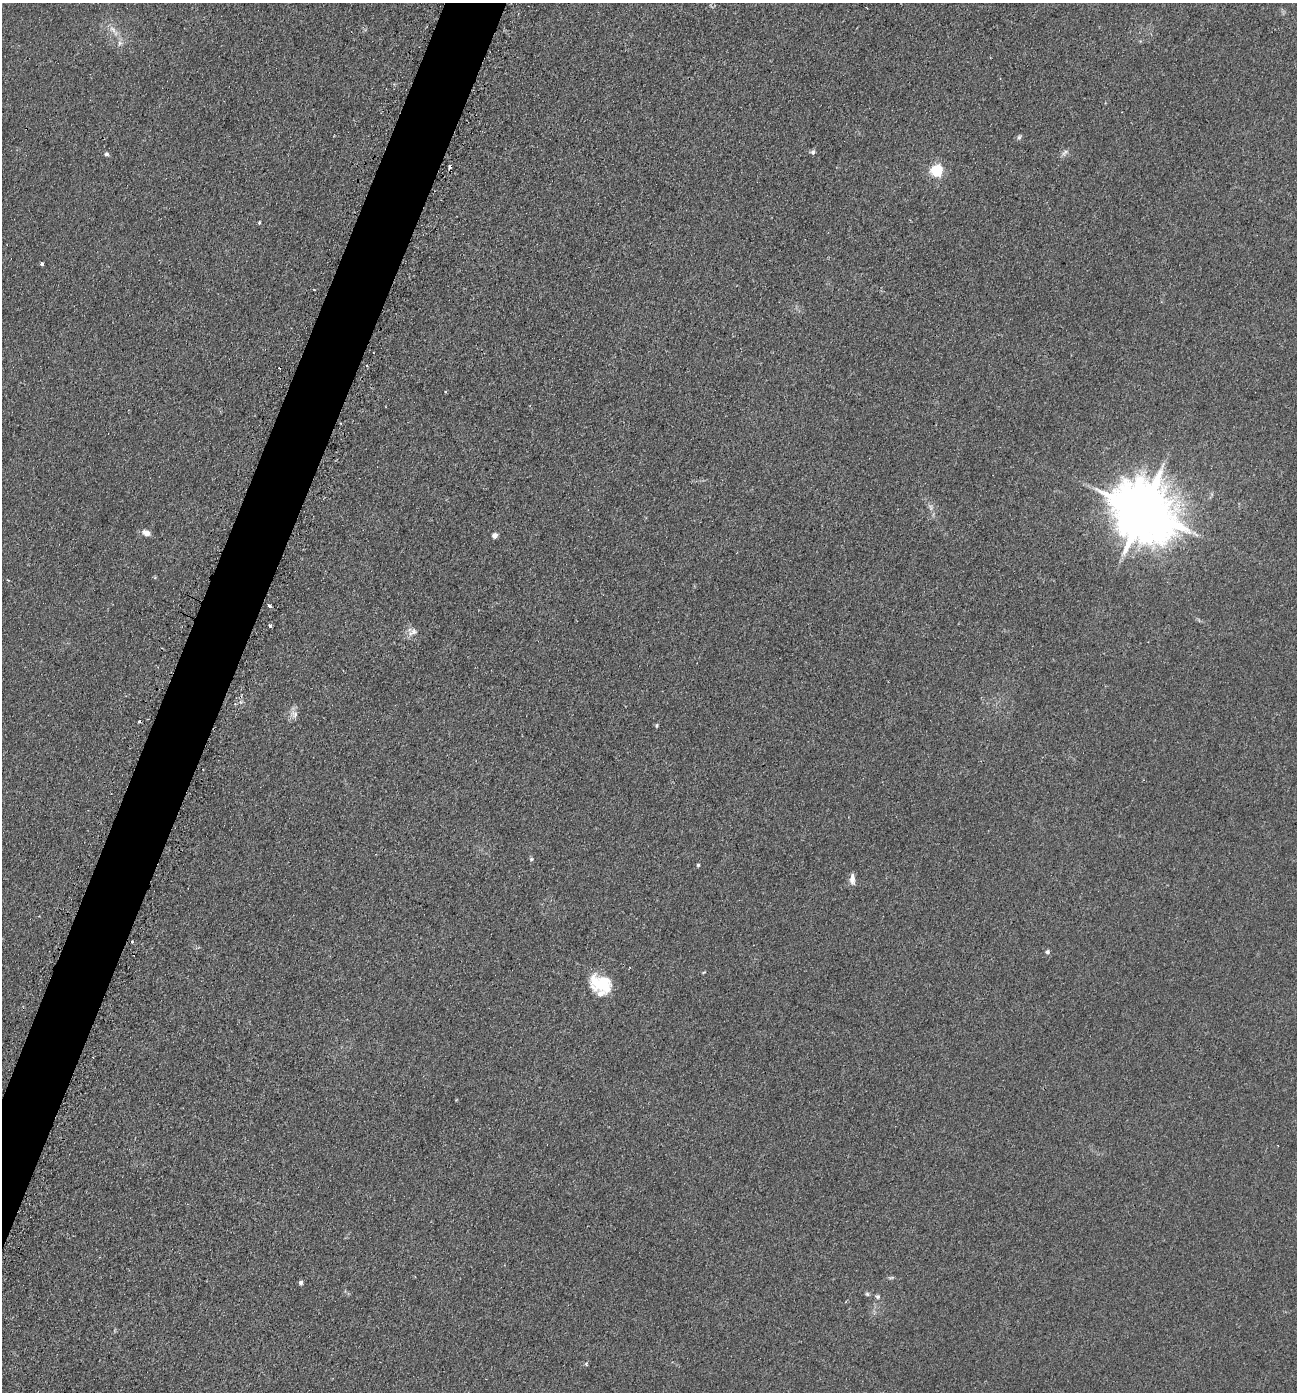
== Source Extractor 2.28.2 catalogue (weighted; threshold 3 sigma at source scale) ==
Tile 7 of 4 x 4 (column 3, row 2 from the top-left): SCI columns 2886-4180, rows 2810-4199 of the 5636 x 5618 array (HDU 1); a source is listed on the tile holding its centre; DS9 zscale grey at full resolution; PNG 1299 x 1394 px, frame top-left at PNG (2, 3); no overlay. Shown black and unused: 4% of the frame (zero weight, under 2 of 3 exposures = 3% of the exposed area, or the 3 px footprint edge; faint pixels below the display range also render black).
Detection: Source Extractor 2.28.2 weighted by HDU 2 'WHT'; one run over the whole footprint, this tile lists its part. Background 0.0592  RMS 0.0062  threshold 0.0279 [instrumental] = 3 sigma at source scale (4.5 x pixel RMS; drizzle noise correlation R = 1.50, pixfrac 1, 0.05/0.05 arcsec/px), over >= 5 px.
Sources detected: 41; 7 cosmic-ray / hot-pixel residue — not listed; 3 inside a brighter listed object's ellipse — not listed separately; the other 31 listed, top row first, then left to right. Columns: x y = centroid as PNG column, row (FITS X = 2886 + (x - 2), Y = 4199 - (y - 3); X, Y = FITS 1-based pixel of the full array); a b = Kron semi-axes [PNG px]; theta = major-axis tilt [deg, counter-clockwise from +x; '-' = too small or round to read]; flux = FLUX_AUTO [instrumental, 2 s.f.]
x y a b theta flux
113 29 14 6 -51 4
120 43 6 6 - 1.7
1019 137 6 5 - 1.2
813 152 6 5 - 1.7
1065 152 12 4 45 1.8
106 154 6 5 - 1.3
450 167 4 3 - 3.1
936 170 6 5 - 76
259 222 4 3 - 0.63
42 264 4 3 - 1
445 391 4 2 - 0.51
931 507 9 4 -81 1.8
1143 511 18 15 -35 4700
146 533 9 6 -22 4.1
495 535 4 4 - 3.8
269 606 4 3 - 3.9
270 626 4 3 - 3.1
413 632 14 9 31 3.6
294 714 11 9 -31 3.5
657 725 5 4 - 0.79
531 859 5 5 - 0.92
698 865 4 4 - 0.76
852 879 13 6 -87 3.7
1047 952 6 5 - 1.4
704 972 5 3 - 0.54
599 984 28 17 -34 20
892 1277 8 3 19 0.88
301 1283 5 5 - 1.4
867 1294 6 5 - 0.97
877 1296 6 6 - 1.2
586 1364 4 3 - 0.86
Overlapping masked pixels (flux is a lower limit): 1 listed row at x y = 450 167